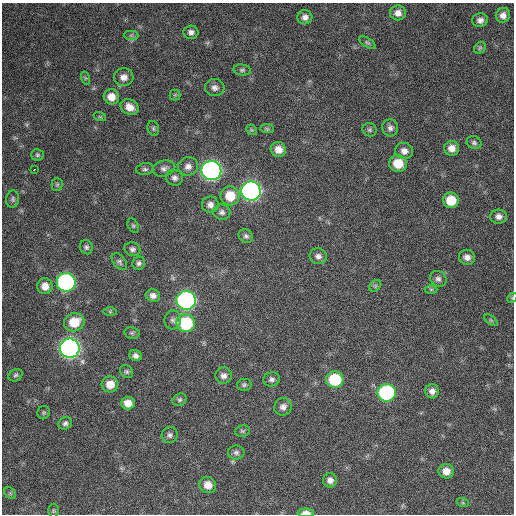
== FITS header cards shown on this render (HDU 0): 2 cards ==
NAXIS1  =                  512 / Axis length
NAXIS2  =                  512 / Axis length

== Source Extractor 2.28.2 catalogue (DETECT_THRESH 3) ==
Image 512 x 512 px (HDU 0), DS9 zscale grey, 1 PNG px = 1 image px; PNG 516 x 516 px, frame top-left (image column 1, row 512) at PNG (2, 3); each listed source drawn as its Kron ellipse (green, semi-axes under 4 px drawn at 4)
Background 654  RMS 25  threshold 76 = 3 sigma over >= 5 px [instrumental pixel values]
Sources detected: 89; all 89 listed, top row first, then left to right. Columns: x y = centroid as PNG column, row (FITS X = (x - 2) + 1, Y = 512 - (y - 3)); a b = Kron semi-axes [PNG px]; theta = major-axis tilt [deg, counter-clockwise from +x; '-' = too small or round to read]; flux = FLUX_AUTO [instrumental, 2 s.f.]
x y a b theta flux
398 13 8 7 - 11000
503 15 7 7 - 9300
305 17 7 7 - 8400
480 20 8 7 - 7800
191 32 7 6 - 6700
131 35 7 4 -1 3500
367 43 9 4 -35 3200
480 48 6 5 - 2600
242 70 9 5 -6 3800
124 77 10 9 - 12000
85 78 7 4 -72 2300
215 88 10 8 -3 7600
175 95 5 5 - 2300
111 97 8 7 - 16000
129 107 9 7 -31 16000
100 117 6 4 -18 2300
153 128 7 5 -76 3400
390 128 8 8 - 6600
267 129 7 4 -2 2600
252 130 6 4 -42 2300
370 130 7 6 - 3600
474 143 8 6 -19 4200
452 148 7 7 - 13000
278 150 8 7 - 15000
404 151 9 8 - 10000
37 155 6 5 - 3100
398 164 9 8 - 35000
188 166 10 9 - 10000
164 168 11 8 18 6800
34 169 3 2 - 2600
145 169 9 5 8 4200
211 171 10 9 - 760000
174 178 8 7 - 6500
57 184 6 5 - 2500
251 191 10 9 - 780000
230 196 9 9 - 38000
13 199 8 6 82 4200
451 200 8 7 - 37000
210 205 8 8 - 8500
222 212 8 7 - 5800
499 216 8 7 - 7800
133 226 8 5 -62 2900
246 236 8 6 -36 4600
86 247 7 6 - 4300
132 249 8 7 - 5200
318 256 8 8 - 7600
467 257 8 7 - 9400
119 262 10 6 -51 4300
139 263 7 6 - 4600
438 279 8 7 - 6000
66 282 9 9 - 400000
45 286 8 7 - 14000
375 286 6 5 - 3200
431 289 6 4 0 2600
153 296 7 6 - 7600
512 298 6 4 47 2000
186 300 9 9 - 620000
110 312 6 4 0 2500
173 320 9 8 - 6400
491 320 8 4 -37 2500
74 322 10 9 - 38000
186 323 9 9 - 110000
132 333 7 5 -11 2900
70 348 10 9 - 920000
136 356 6 5 - 6100
127 372 7 5 -45 3400
16 375 7 5 31 3500
224 376 8 8 - 8000
272 379 8 7 - 5700
335 380 8 8 - 83000
110 384 8 8 - 20000
244 385 7 6 - 3600
432 391 7 7 - 8600
387 393 9 9 - 240000
179 400 7 6 - 3500
128 403 7 6 - 15000
283 407 9 8 - 8500
44 413 7 6 - 2900
65 423 7 6 - 5000
242 431 7 5 13 3500
170 435 8 7 - 5700
236 452 8 7 - 5200
446 471 7 7 - 15000
330 480 7 7 - 8000
208 485 8 8 - 17000
10 493 6 5 - 2700
463 503 6 4 -19 2100
53 511 7 5 -90 2600
306 513 8 4 -1 13000
At the frame edge (FLAGS 8, measured only in part): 2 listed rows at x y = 512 298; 306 513